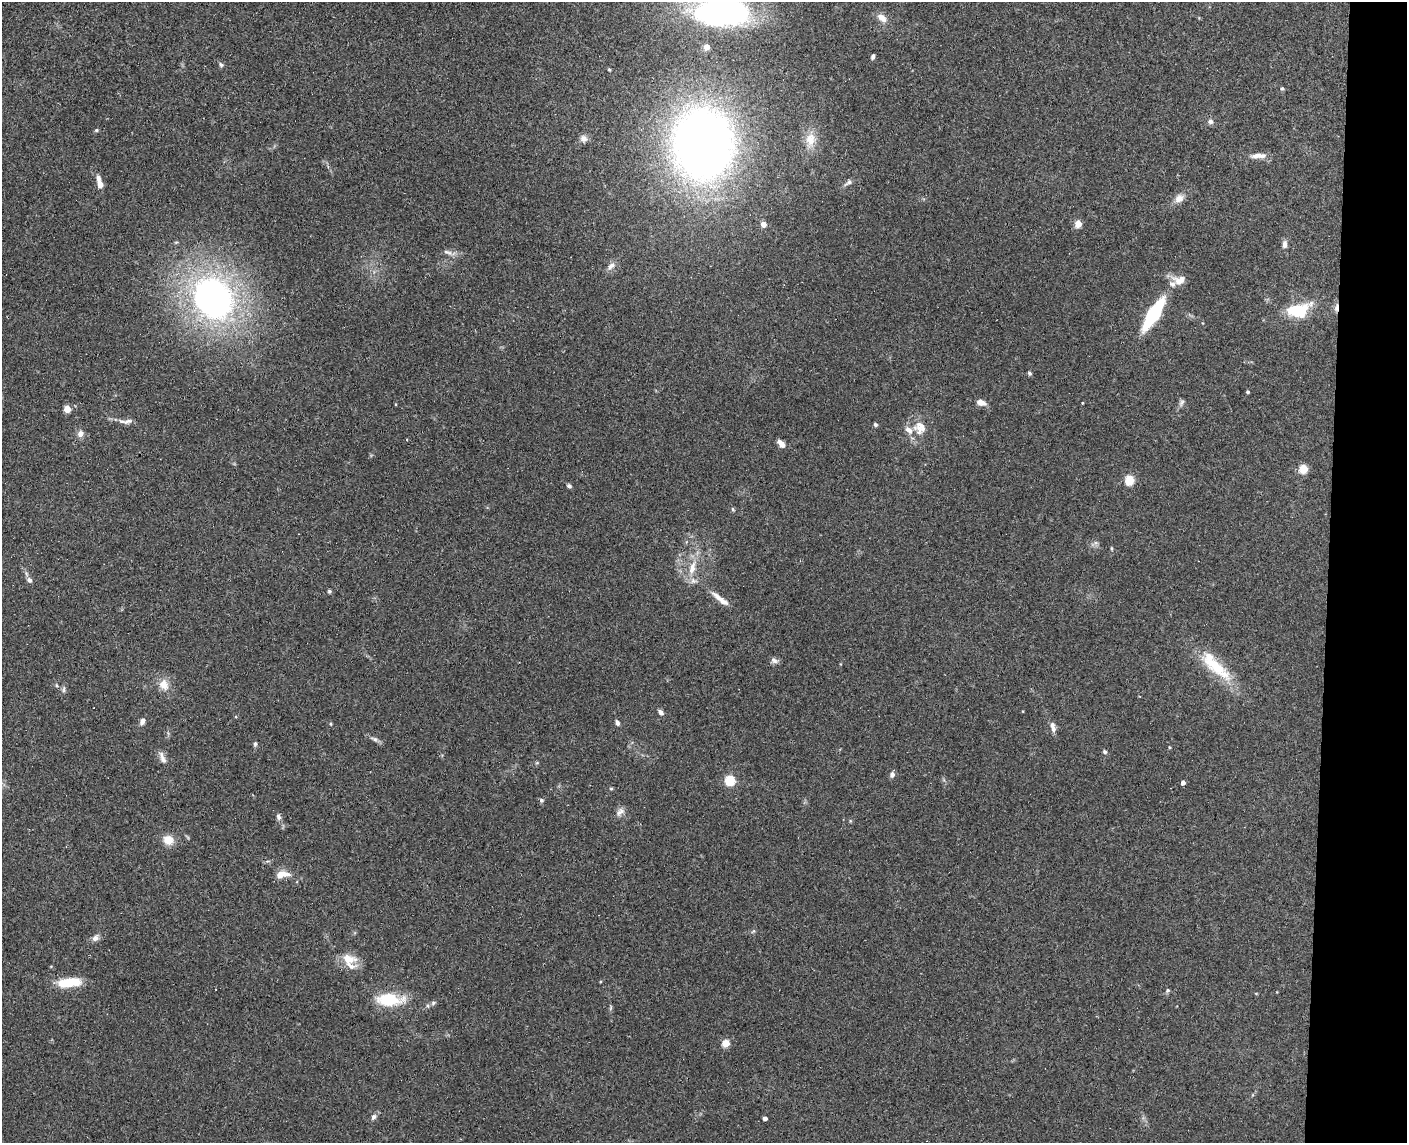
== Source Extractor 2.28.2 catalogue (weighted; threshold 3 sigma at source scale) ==
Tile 9 of 3 x 4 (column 3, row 3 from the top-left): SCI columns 2974-4378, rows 1152-2292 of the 4654 x 4582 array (HDU 1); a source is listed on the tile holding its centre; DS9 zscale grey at full resolution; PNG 1409 x 1145 px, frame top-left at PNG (2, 2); no overlay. Shown black and unused: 6% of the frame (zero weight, under 3 of 4 exposures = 6% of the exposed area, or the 3 px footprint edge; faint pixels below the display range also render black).
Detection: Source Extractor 2.28.2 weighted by HDU 2 'WHT'; one run over the whole footprint, this tile lists its part. Background 0.138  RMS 0.0068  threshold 0.0308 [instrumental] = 3 sigma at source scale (4.5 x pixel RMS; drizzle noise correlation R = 1.50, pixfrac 1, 0.05/0.05 arcsec/px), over >= 5 px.
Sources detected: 89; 1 inside a brighter object's white glare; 1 cosmic-ray / hot-pixel residue — not listed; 5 inside a brighter listed object's ellipse — not listed separately; the other 82 listed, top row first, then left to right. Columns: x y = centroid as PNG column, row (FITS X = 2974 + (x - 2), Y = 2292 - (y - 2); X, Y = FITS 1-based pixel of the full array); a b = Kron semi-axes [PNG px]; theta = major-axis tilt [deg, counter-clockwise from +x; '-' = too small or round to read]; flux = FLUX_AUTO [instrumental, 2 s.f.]
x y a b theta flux
722 12 55 28 -1 180
882 18 16 8 -38 5.4
706 47 5 4 - 6
873 57 5 4 - 1.7
221 65 7 5 -71 1.3
609 70 4 3 - 0.76
1282 89 5 4 - 1.1
1210 122 7 7 - 2.1
96 130 5 4 - 0.89
583 138 10 8 -39 3
810 140 20 14 85 11
703 144 50 43 -87 590
1258 156 22 7 2 5.3
848 182 14 5 37 2.3
100 184 8 6 -64 4.7
1179 198 13 9 39 4.8
763 224 4 4 - 7
1078 224 5 4 - 18
1285 244 9 6 83 3.1
448 252 14 5 -18 2.8
611 266 12 7 45 3.4
1179 280 15 11 9 7.1
213 298 37 31 -57 260
1336 307 12 5 84 2.7
1298 310 32 17 24 24
1153 314 25 8 58 63
1029 373 5 4 - 1.3
1248 392 3 3 - 1.2
981 402 12 7 -21 4.2
1082 403 3 3 - 0.92
1181 403 11 5 58 1.8
67 409 4 4 - 15
128 421 16 6 12 2.9
875 425 5 4 - 1.3
920 428 20 18 -77 12
80 434 9 7 63 3.3
781 443 9 5 -52 4.3
1303 469 5 5 - 28
1130 480 5 5 - 35
569 486 6 4 -43 1.5
733 509 5 4 - 0.91
1111 548 5 3 - 0.64
692 568 22 9 75 10
29 580 7 5 -43 2.3
329 591 5 4 - 1
720 599 28 6 -38 6.8
774 660 10 7 -34 2.4
1215 666 55 16 -40 29
56 685 5 3 - 0.74
164 685 15 13 -65 7.8
64 689 10 4 85 1.5
661 712 7 5 -50 2.6
236 717 4 4 - 0.68
142 721 8 5 68 3.1
617 723 7 4 -64 2
330 724 5 3 - 0.65
1053 727 13 6 -76 3.7
375 739 7 4 -1 1.5
255 744 7 5 89 1.2
1169 747 4 3 - 0.54
1105 752 6 5 - 1.2
162 758 19 6 -69 3.6
892 774 6 5 - 2.8
730 780 5 5 - 49
1183 783 4 4 - 2.9
611 789 6 4 0 0.73
541 800 6 5 - 1.3
620 812 13 8 46 3.4
278 817 9 5 -72 2
168 840 13 12 - 7.4
282 874 17 8 7 7.2
753 931 7 3 52 0.91
95 938 10 7 57 2.9
349 959 22 16 -25 11
69 983 29 11 7 17
1168 990 5 5 - 1.2
389 1000 28 12 0 27
433 1003 7 5 31 1.4
611 1008 8 2 69 0.81
726 1043 5 5 - 18
373 1117 8 6 57 2.2
765 1118 4 4 - 3.1
Overlapping masked pixels (flux is a lower limit): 1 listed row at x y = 1336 307
Isophote crosses this tile's border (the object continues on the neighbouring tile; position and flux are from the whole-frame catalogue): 1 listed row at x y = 722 12